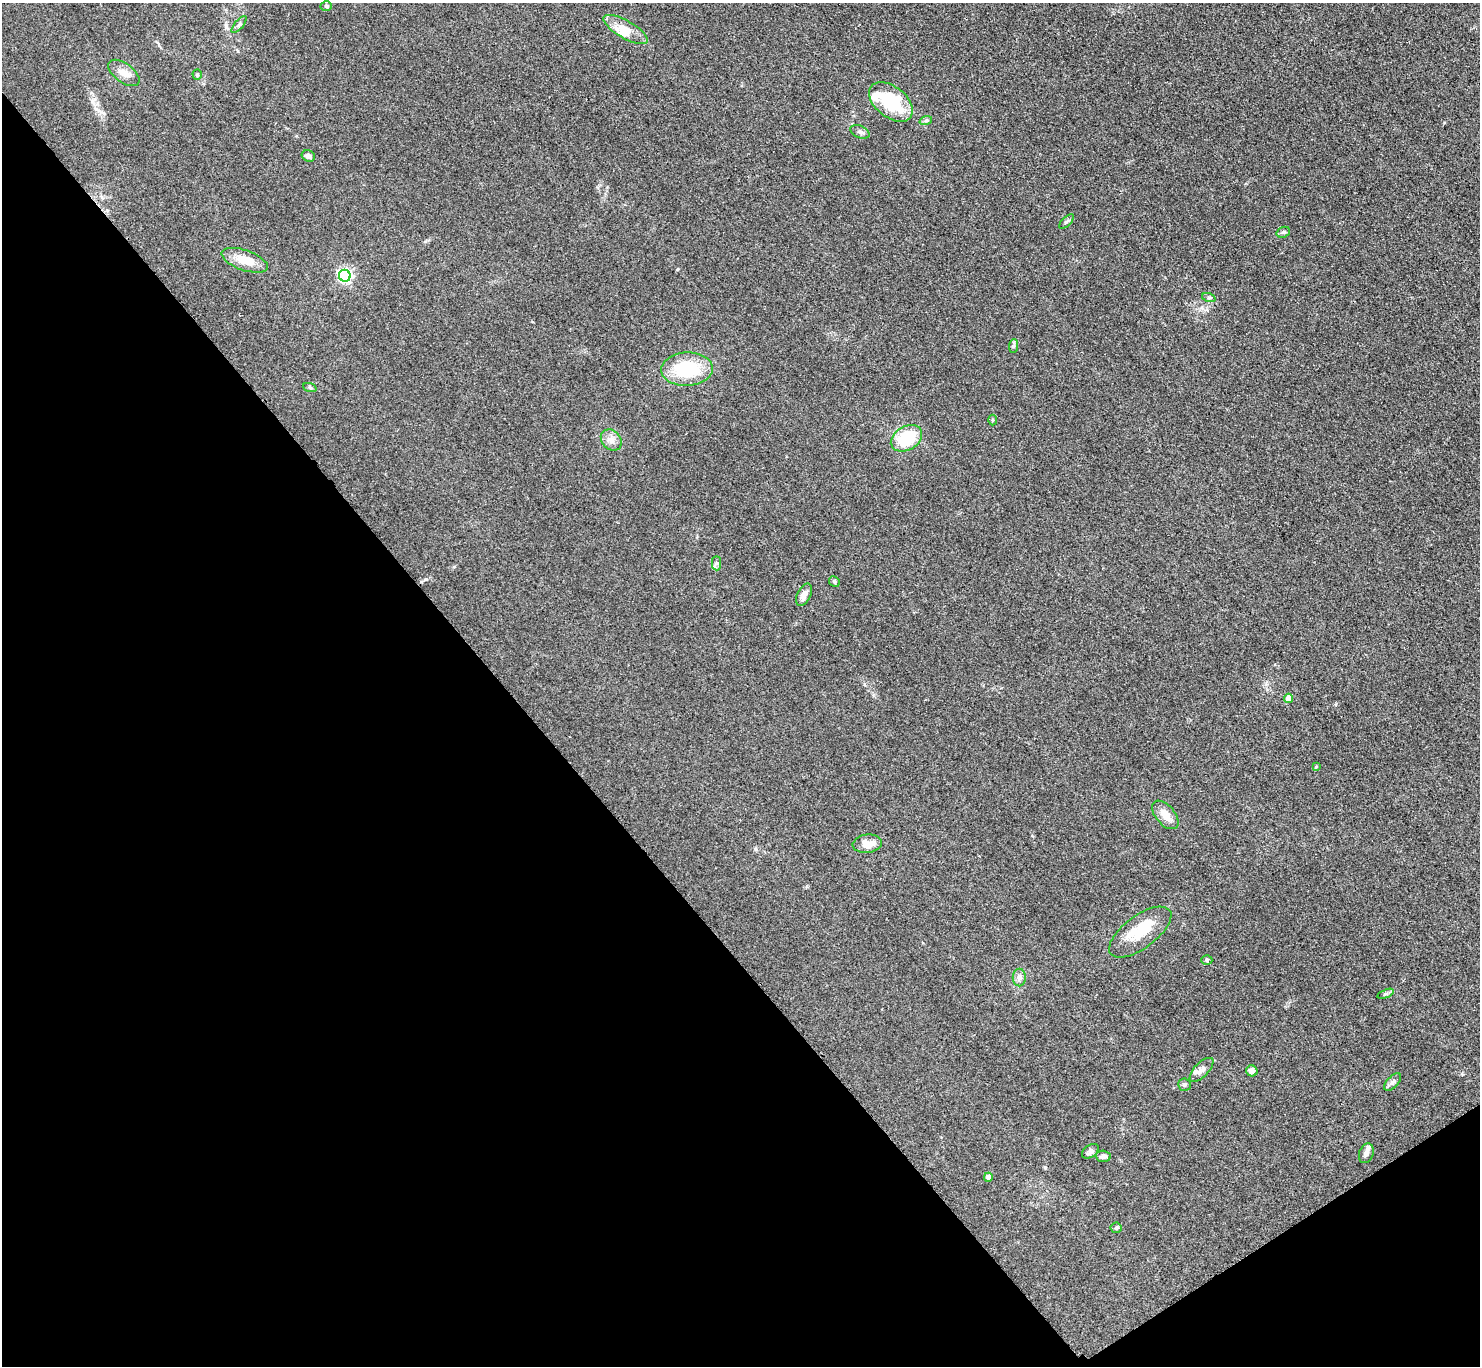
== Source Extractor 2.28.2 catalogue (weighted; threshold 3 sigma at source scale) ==
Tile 14 of 4 x 4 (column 2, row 4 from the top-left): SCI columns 1497-2974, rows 320-1683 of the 5952 x 5948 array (HDU 1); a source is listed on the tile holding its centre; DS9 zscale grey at full resolution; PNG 1482 x 1368 px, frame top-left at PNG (2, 3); each listed source drawn as its Kron ellipse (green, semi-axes under 4 px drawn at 4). Shown black and unused: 37% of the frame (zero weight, under 3 of 4 exposures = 2% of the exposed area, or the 3 px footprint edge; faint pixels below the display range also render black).
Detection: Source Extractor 2.28.2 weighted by HDU 2 'WHT'; one run over the whole footprint, this tile lists its part. Background 0.0483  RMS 0.0052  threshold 0.0232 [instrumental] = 3 sigma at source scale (4.5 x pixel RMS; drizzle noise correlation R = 1.50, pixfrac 1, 0.05/0.05 arcsec/px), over >= 5 px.
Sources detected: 46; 2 inside a brighter object's white glare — neither listed nor drawn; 4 inside a brighter listed object's ellipse — not listed separately; the other 40 listed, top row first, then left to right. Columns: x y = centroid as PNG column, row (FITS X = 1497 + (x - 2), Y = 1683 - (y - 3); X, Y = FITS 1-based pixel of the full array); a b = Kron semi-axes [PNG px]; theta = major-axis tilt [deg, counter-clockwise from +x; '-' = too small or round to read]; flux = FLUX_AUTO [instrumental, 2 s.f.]
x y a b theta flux
326 6 5 4 - 0.72
239 24 10 3 50 0.89
625 29 25 9 -30 7.2
124 73 18 9 -36 4.5
197 75 5 4 - 0.82
891 102 25 15 -39 30
926 120 6 4 19 0.88
860 132 10 6 -25 1.6
308 156 7 5 -27 1.9
1067 221 9 4 44 1
1283 232 7 5 20 1
245 260 24 10 -19 9.7
345 276 6 5 - 120
1209 298 7 4 -19 0.88
1013 346 7 4 88 0.93
687 369 26 16 3 29
310 388 7 4 -20 0.85
993 420 5 3 - 0.51
906 438 17 12 30 23
611 440 12 9 -46 3.4
717 563 7 4 -89 1.1
834 581 6 5 - 0.93
804 595 12 6 64 3.7
1288 698 4 4 - 5.2
1316 767 4 3 - 0.44
1165 815 17 9 -50 5.5
867 844 15 9 6 6.4
1140 932 37 16 36 15
1207 960 5 5 - 0.83
1019 977 9 6 90 1.8
1385 994 9 4 21 0.87
1201 1070 15 7 46 2.6
1252 1071 6 5 - 2.3
1393 1082 11 5 47 1.6
1184 1085 6 6 - 1
1090 1151 9 6 36 2
1366 1153 10 7 70 2
1103 1156 7 5 -2 2
988 1177 4 4 - 3.3
1116 1228 5 5 - 0.66
Unlisted compact peaks at least as high as the median listed source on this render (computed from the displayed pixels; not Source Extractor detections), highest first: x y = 426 579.